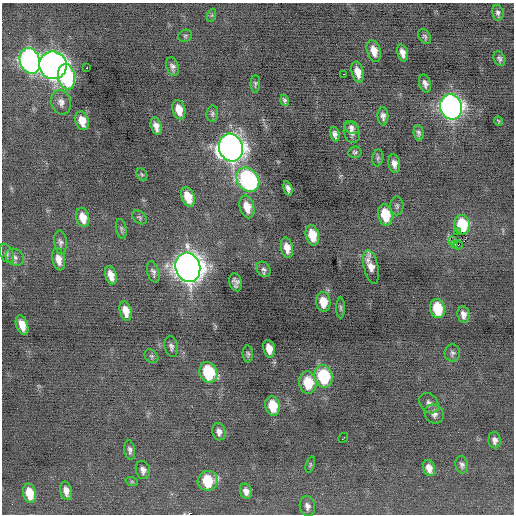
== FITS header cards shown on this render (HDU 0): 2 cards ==
NAXIS1  =                  512 / Axis length
NAXIS2  =                  512 / Axis length

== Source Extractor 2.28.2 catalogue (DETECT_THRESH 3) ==
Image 512 x 512 px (HDU 0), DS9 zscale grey, 1 PNG px = 1 image px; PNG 516 x 516 px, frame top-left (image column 1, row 512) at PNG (2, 3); each listed source drawn as its Kron ellipse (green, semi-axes under 4 px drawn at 4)
Background -0.19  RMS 0.75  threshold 2.25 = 3 sigma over >= 5 px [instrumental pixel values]
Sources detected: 92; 1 with non-positive FLUX_AUTO (blend fragments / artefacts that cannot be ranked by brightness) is neither listed nor drawn; the other 91 listed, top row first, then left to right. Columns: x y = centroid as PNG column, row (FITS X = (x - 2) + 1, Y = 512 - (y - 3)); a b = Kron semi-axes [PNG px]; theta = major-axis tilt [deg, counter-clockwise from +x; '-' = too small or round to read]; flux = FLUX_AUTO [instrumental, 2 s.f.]
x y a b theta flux
498 13 8 6 -76 140
212 15 7 4 71 72
185 36 7 6 - 86
425 37 8 5 -54 110
374 51 11 6 -73 550
402 53 9 5 -76 280
499 59 8 5 -66 130
30 61 13 10 -71 20000
53 65 14 13 - 40000
172 67 9 6 -71 190
87 68 2 2 - 550
358 72 11 6 -76 520
344 74 3 2 - 90
67 77 13 8 -80 6000
425 83 9 6 -73 210
255 84 8 4 89 94
285 100 5 4 - 110
61 102 12 10 -73 310
451 107 13 10 -75 26000
179 110 10 6 -75 630
212 114 8 6 81 110
383 116 9 5 -87 210
82 121 9 6 -72 630
498 121 4 4 - 60
156 126 9 5 -74 320
351 127 8 6 -36 150
352 133 10 8 -72 260
419 133 8 5 -85 140
335 134 7 4 -77 200
231 148 14 11 -71 46000
355 152 7 5 5 100
378 158 8 5 82 100
394 164 9 6 -81 280
142 174 6 5 - 69
248 180 13 10 -52 9700
288 188 7 4 -76 200
188 197 10 6 -70 920
397 206 9 6 89 130
247 207 11 7 -75 690
385 215 11 7 -78 1500
83 217 10 6 -75 600
140 217 8 5 -42 110
462 225 10 8 -82 1900
121 229 10 5 -79 110
458 231 2 2 - 3300
312 235 10 6 -77 1100
452 240 3 2 - 57
60 242 12 6 -84 170
455 244 3 2 - 260
458 245 4 2 - 1900
287 248 10 6 -78 450
7 254 10 6 -61 160
15 257 10 8 -35 230
59 259 11 6 -78 430
188 267 15 12 -72 60000
371 267 17 7 -77 490
264 269 8 6 -59 140
153 272 11 5 -74 170
111 275 9 5 -74 440
235 282 9 6 -74 190
323 302 10 7 -83 830
341 308 10 4 -90 100
437 309 9 7 -79 1700
126 311 10 6 -75 540
463 315 8 6 -81 280
22 325 10 5 -71 500
171 347 10 6 -78 170
269 349 9 5 -78 550
452 353 8 7 - 160
248 354 8 5 -88 110
151 356 8 6 -46 110
208 372 11 8 -65 3000
324 376 11 9 -78 3400
308 383 11 8 -83 1700
429 403 11 8 -52 240
273 406 10 7 -79 1300
434 414 10 9 - 250
219 432 9 6 -77 230
343 438 5 2 - 430
495 440 8 6 -85 220
130 450 9 5 -84 170
310 464 8 4 70 71
462 465 8 6 -82 160
429 468 8 6 -72 360
143 470 9 7 -75 240
208 481 10 9 - 1800
132 482 6 4 -19 70
66 491 9 5 -78 330
246 491 8 6 -70 290
30 493 10 6 -78 950
307 506 10 7 -81 230
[1 non-positive-flux detection neither listed nor drawn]